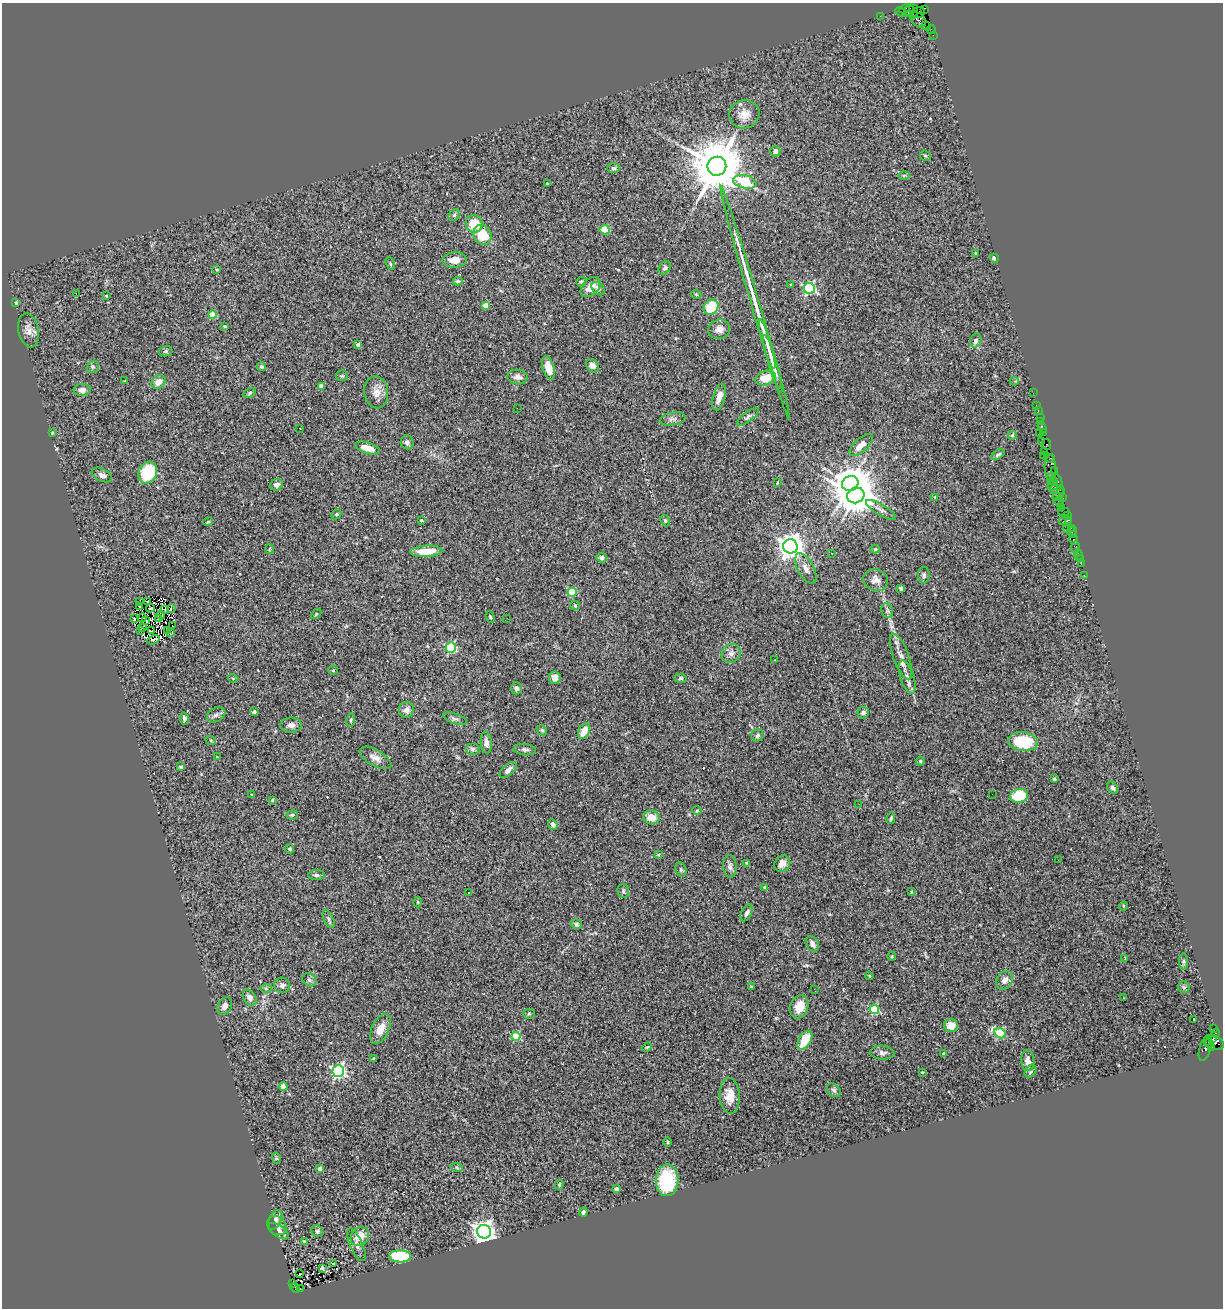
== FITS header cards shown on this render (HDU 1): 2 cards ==
NAXIS1  =                 1221
NAXIS2  =                 1306

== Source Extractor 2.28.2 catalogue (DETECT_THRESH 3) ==
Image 1221 x 1306 px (HDU 1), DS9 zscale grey, 1 PNG px = 1 image px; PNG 1225 x 1310 px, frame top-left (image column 1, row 1306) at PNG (2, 3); each listed source drawn as its Kron ellipse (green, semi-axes under 4 px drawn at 4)
Background 3.2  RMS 0.12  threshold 0.372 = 3 sigma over >= 5 px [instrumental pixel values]
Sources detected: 288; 2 with non-positive FLUX_AUTO (blend fragments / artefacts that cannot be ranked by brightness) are neither listed nor drawn; the other 286 listed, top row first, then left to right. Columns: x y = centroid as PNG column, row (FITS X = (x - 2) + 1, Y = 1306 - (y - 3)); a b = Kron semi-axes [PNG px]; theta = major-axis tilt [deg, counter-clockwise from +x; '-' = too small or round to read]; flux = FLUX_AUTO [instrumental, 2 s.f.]
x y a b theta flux
905 9 5 3 - 380
913 9 4 3 - 96
924 10 3 3 - 1300
909 11 7 3 68 660
901 12 6 3 -28 450
918 13 6 5 - 640
913 15 4 3 - 370
880 16 2 2 - 55
918 20 9 6 -44 1500
926 26 5 3 - 280
931 30 4 2 - 170
933 35 2 2 - 43
744 114 15 14 - 100
775 151 5 5 - 55
925 156 6 5 - 11
717 166 9 9 - 56000
614 168 6 4 -1 15
904 175 6 4 2 12
745 182 12 6 -12 540
547 184 3 3 - 6.9
454 215 6 5 - 14
474 224 9 8 - 230
605 230 5 4 - 190
483 235 10 8 -61 220
976 253 3 3 - 18
994 258 4 4 - 24
455 260 12 7 3 96
390 264 7 4 -71 10
665 268 7 5 50 19
217 270 3 2 - 7.5
458 281 5 4 - 13
581 282 5 4 - 17
791 284 4 3 - 7.4
591 287 12 8 46 96
809 288 6 5 - 1200
598 289 8 5 -43 21
76 294 3 2 - 49
696 294 5 3 - 6.4
106 296 3 2 - 6.8
755 302 122 4 -74 420
15 303 3 3 - 30
486 305 4 4 - 110
711 307 8 7 - 240
213 315 4 4 - 200
225 326 3 3 - 11
719 329 11 9 19 54
28 330 17 10 -78 64
976 341 7 5 74 37
767 344 26 3 -74 66
358 345 4 3 - 27
166 351 7 5 13 16
773 364 30 4 -74 100
593 366 7 6 - 46
93 367 6 5 - 19
262 367 4 4 - 11
548 368 12 5 -75 100
342 376 6 5 - 12
518 377 10 7 -3 42
766 378 10 7 15 140
124 381 3 2 - 13
1014 381 4 4 - 13
158 382 8 6 40 69
321 387 4 3 - 42
82 390 8 6 6 40
376 392 16 12 -80 76
250 393 6 4 29 12
1033 393 2 2 - 60
719 397 14 6 74 57
1036 405 2 2 - 100
517 408 2 2 - 59
1038 411 3 2 - 100
748 417 13 5 38 26
1040 417 2 2 - 180
672 419 13 6 9 32
1040 421 4 2 - 230
1042 427 6 3 -71 320
300 428 2 2 - 4.3
52 433 4 3 - 7.7
1044 433 4 3 - 140
1039 434 3 2 - 160
1012 435 4 4 - 19
1041 441 4 3 - 310
407 442 7 6 - 28
1047 444 5 4 - 270
861 445 15 6 42 69
367 448 12 5 -17 97
1044 451 2 2 - 240
998 455 7 4 33 17
1043 455 2 2 - 69
1050 458 5 3 - 240
1050 468 13 5 -89 1800
1054 470 3 3 - 310
148 473 11 9 63 410
102 475 11 6 -25 33
1050 478 2 2 - 130
1053 480 3 2 - 170
1058 481 7 3 -67 670
777 483 4 2 - 6.6
850 484 8 7 - 18000
276 485 7 5 30 33
1053 486 5 4 - 1300
1057 489 7 5 -4 620
856 495 9 7 27 19000
1059 495 7 4 41 740
935 497 4 4 - 13
1062 498 3 3 - 320
1059 502 5 2 - 160
1062 507 2 2 - 210
881 510 17 5 -31 33
1064 512 5 2 - 210
336 514 5 4 - 11
1067 515 4 2 - 170
421 520 3 3 - 15
1069 520 3 2 - 140
665 521 6 4 -63 12
208 522 5 3 - 8.3
1062 522 3 2 - 520
1067 528 2 2 - 26
1071 528 2 2 - 220
1072 531 5 3 - 210
1073 535 2 2 - 180
1074 540 5 3 - 350
790 546 7 7 - 8700
1075 547 6 4 89 180
269 549 5 3 - 7.2
875 549 5 4 - 13
426 551 16 5 3 150
832 553 3 3 - 25
1078 555 5 3 - 300
602 558 5 4 - 34
1080 558 3 2 - 120
1081 564 2 2 - 86
806 568 16 8 -62 56
924 575 8 6 88 18
1084 575 2 2 - 36
876 580 12 10 -23 53
901 588 4 3 - 39
572 592 4 4 - 320
140 602 2 2 - 2.4
148 602 2 2 - 8.7
140 606 2 2 - 8.3
575 606 5 4 - 9.2
150 608 4 2 - 11
171 608 4 2 - 8.4
165 609 3 2 - 6.4
887 611 7 5 -71 19
316 614 6 3 46 8.8
161 615 4 2 - 4.2
490 617 6 4 -68 11
142 618 4 2 - 7.5
507 618 2 2 - 12
134 619 3 2 - 9.4
158 619 4 2 - 6.7
146 621 2 2 - 7.8
172 626 2 2 - 5.8
142 628 4 2 - 0.21
140 630 3 2 - 4.7
151 631 2 2 - 5
167 631 3 2 - 9.6
170 632 3 2 - 7.5
153 640 6 3 23 6.8
451 648 5 5 - 680
731 653 10 9 - 41
901 656 24 8 -70 81
775 660 3 2 - 8.8
333 670 5 4 - 8.9
907 677 17 6 -71 59
233 678 5 3 - 6.9
555 678 6 6 - 39
680 678 6 4 4 14
517 688 6 5 - 20
406 710 8 7 - 45
254 712 3 3 - 23
863 713 6 5 - 24
216 715 10 6 29 28
184 718 6 4 -80 24
455 719 12 5 -18 24
351 720 6 4 80 13
291 725 10 7 0 39
542 730 6 4 -44 12
584 731 8 5 65 110
757 735 6 6 - 27
211 741 5 3 - 8.4
486 742 11 5 -85 54
1023 742 15 9 -6 360
473 749 7 6 - 20
525 749 11 5 -5 25
217 757 4 4 - 6.6
375 758 17 8 -30 59
920 761 4 4 - 12
181 767 4 3 - 13
508 770 10 5 42 46
1054 779 3 3 - 24
1113 788 7 5 -57 19
251 794 3 2 - 5.8
992 794 2 2 - 7.4
1019 796 9 6 11 330
272 800 3 3 - 12
859 804 3 2 - 11
697 811 5 3 - 8.6
292 815 6 4 11 15
651 817 8 7 - 92
891 818 6 4 78 12
553 825 5 4 - 58
290 849 5 4 - 15
658 855 4 3 - 8.1
1058 860 2 2 - 4.3
747 863 3 3 - 19
782 864 8 7 - 50
730 866 11 7 -87 31
681 870 7 5 -76 15
316 875 8 5 -1 20
764 887 3 3 - 9.9
623 891 7 5 -89 15
469 892 3 2 - 11
911 892 4 3 - 9.4
418 902 5 3 - 8
1123 906 4 3 - 7.2
747 913 9 5 62 27
329 919 9 5 -64 19
576 924 6 5 - 15
812 944 8 6 -59 38
892 956 4 3 - 8.1
1125 959 3 2 - 11
1184 961 8 4 90 16
869 976 4 3 - 7.7
309 980 7 6 - 22
1005 980 10 7 57 51
282 985 8 7 - 29
751 987 4 3 - 8.9
1184 987 6 5 - 14
266 989 6 4 0 11
814 989 2 2 - 11
250 997 9 6 -56 39
1123 998 3 2 - 11
225 1006 9 7 64 51
799 1007 11 9 72 120
874 1009 5 5 - 520
529 1014 5 5 - 12
1194 1020 3 3 - 19
951 1026 7 6 - 86
380 1029 16 8 65 96
1214 1029 3 3 - 1900
1000 1033 6 4 -29 490
1216 1033 4 3 - 82
516 1036 4 4 - 370
1213 1039 3 3 - 1000
805 1040 10 6 59 230
1209 1043 4 2 - 450
1215 1043 9 6 -20 1000
647 1047 5 3 - 9
1205 1048 13 5 74 1100
1211 1048 3 3 - 260
882 1053 12 7 -3 32
944 1054 4 3 - 12
374 1058 3 3 - 13
1028 1061 10 6 -85 39
338 1071 6 5 - 1600
1030 1071 7 5 49 15
922 1072 4 2 - 6
283 1086 4 4 - 130
834 1090 8 6 -43 19
730 1096 18 10 -86 110
667 1142 5 3 - 8.5
276 1158 6 3 -71 10
457 1168 6 4 -21 12
320 1169 4 3 - 45
667 1180 16 11 89 460
559 1184 5 3 - 9
616 1189 4 3 - 46
583 1212 4 3 - 23
275 1220 10 6 63 36
277 1225 10 8 -46 47
279 1231 12 5 -35 39
317 1231 6 5 - 16
484 1232 7 6 - 6200
360 1237 10 8 43 110
304 1241 3 3 - 14
356 1245 18 6 -66 39
400 1256 10 6 -1 420
333 1264 3 2 - 4.9
322 1268 4 3 - 10
299 1274 3 2 - 13
293 1284 4 3 - 180
295 1288 5 4 - 620
300 1288 3 2 - 480
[2 non-positive-flux detections neither listed nor drawn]